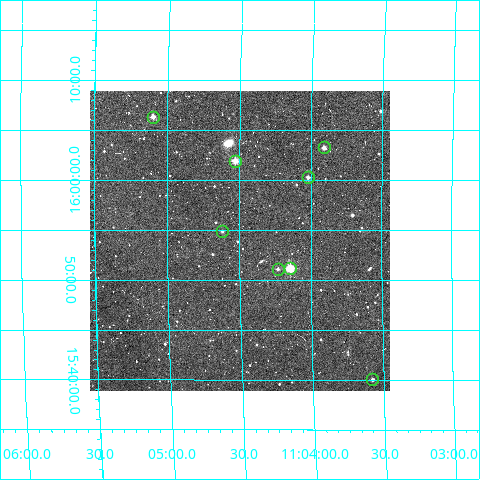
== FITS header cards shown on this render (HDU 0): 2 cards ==
NAXIS1  =                  300
NAXIS2  =                  300

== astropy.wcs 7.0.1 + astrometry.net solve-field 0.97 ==
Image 300 x 300 px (HDU 0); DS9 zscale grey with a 90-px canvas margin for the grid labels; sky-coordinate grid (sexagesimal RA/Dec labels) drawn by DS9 from the SOLVED WCS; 8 Tycho-2 reference stars matched to detected sources circled (green)
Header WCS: RA---TAN/DEC--TAN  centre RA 11:04:30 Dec +15:54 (166.12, +15.90 deg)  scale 6 arcsec/px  FOV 30.0' x 30.0'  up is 0 deg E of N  parity normal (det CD < 0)
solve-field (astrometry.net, Tycho-2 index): VERIFIED the header's WCS against the Tycho-2 star catalogue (verified at 2 index scales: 7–8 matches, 0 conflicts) and refined it, rather than solving blind
Solved WCS: RA---TAN-SIP/DEC--TAN-SIP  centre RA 11:04:30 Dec +15:54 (166.12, +15.90 deg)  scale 6.04 arcsec/px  FOV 30.2' x 30.1'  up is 0 deg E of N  parity normal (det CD < 0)
The solver's refit moves the header's centre by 3.1 arcsec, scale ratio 1.006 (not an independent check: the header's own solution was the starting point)
Tycho-2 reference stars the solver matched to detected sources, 8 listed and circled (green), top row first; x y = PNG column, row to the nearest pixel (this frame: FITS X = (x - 90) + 1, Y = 300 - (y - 91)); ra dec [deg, ICRS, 3 dp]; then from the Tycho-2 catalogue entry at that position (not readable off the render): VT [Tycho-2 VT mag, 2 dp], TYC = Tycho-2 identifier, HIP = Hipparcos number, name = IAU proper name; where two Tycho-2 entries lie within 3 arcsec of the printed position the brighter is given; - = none
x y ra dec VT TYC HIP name
153 117 166.275 +16.106 10.88 1430-718-1 - -
324 147 165.978 +16.054 12.38 1430-1550-1 - -
235 161 166.132 +16.032 9.90 1430-102-1 - -
308 177 166.005 +16.005 11.40 1430-973-1 - -
222 231 166.155 +15.915 12.28 1430-762-1 - -
290 268 166.037 +15.853 9.09 1430-841-1 - -
278 269 166.059 +15.851 11.50 1430-339-1 - -
372 379 165.895 +15.667 11.69 1430-1005-1 - -